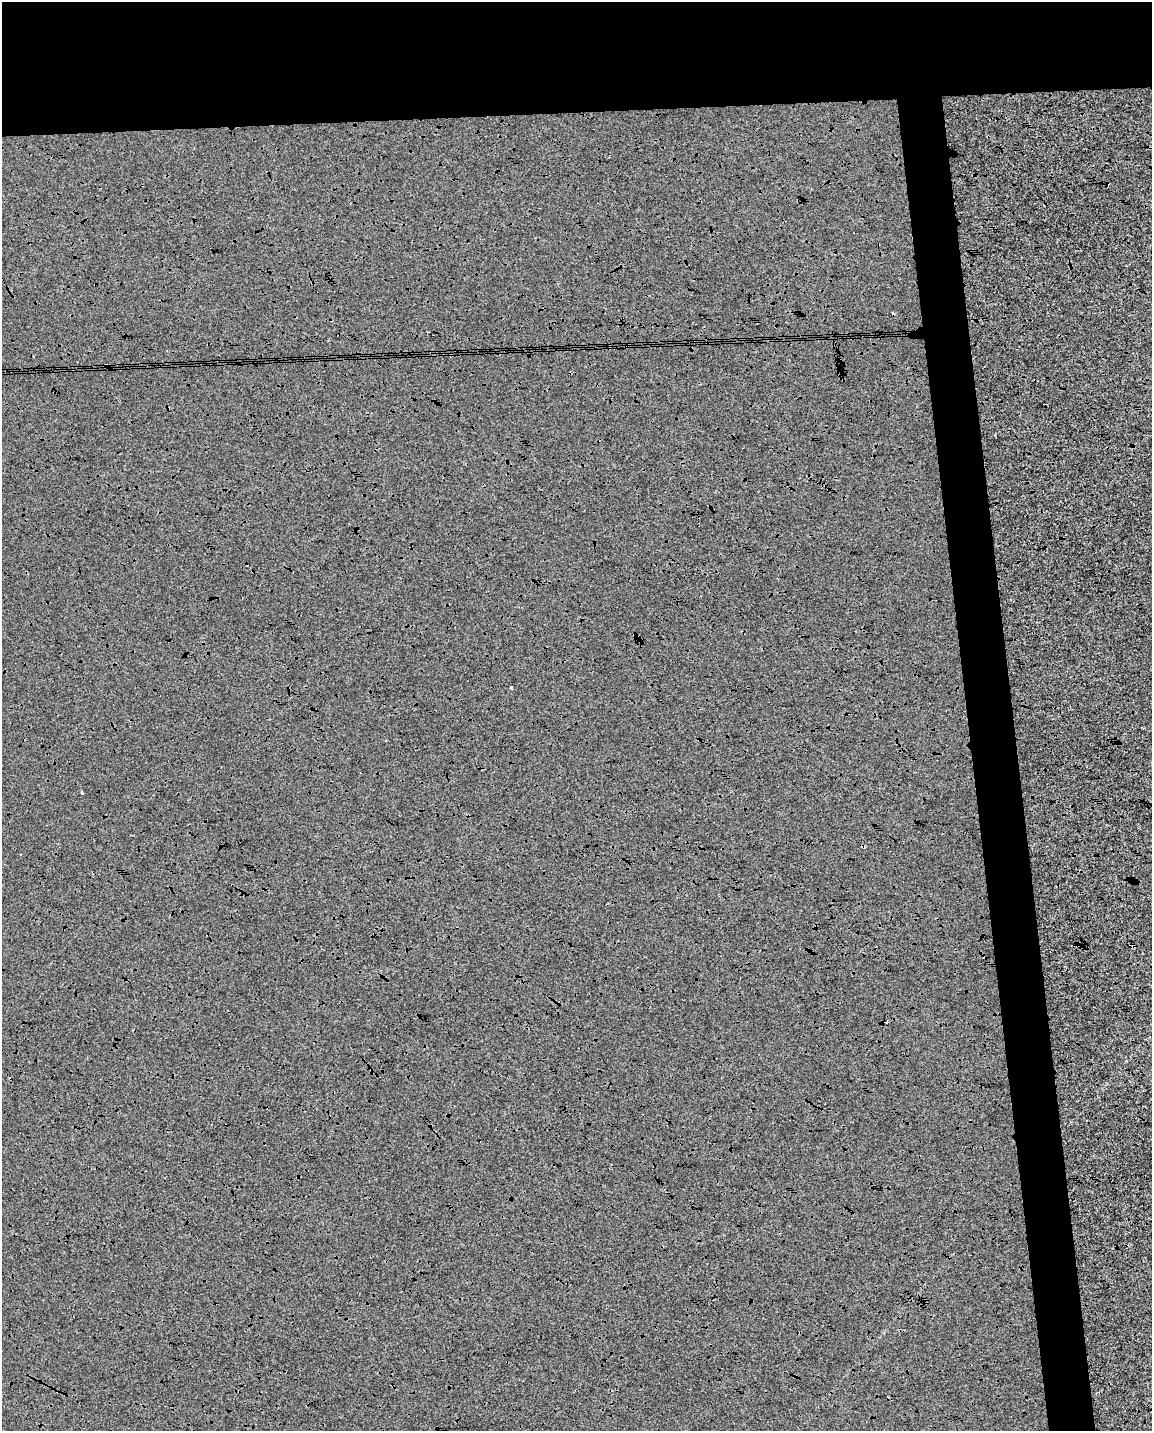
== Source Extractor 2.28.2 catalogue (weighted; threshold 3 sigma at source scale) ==
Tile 2 of 4 x 3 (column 2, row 1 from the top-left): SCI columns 1151-2300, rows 2871-4299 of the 4600 x 4353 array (HDU 1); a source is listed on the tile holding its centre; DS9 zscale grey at full resolution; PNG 1154 x 1433 px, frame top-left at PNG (2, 2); no overlay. Shown black and unused: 13% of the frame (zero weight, under 3 of 4 exposures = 2% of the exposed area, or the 3 px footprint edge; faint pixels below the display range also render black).
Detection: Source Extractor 2.28.2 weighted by HDU 2 'WHT'; one run over the whole footprint, this tile lists its part. Background -6.78e-04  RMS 0.0065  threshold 0.0294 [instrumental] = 3 sigma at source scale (4.5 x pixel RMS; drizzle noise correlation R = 1.50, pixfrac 1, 0.0396/0.0396 arcsec/px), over >= 5 px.
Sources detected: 6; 3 cosmic-ray / hot-pixel residue — not listed; the other 3 listed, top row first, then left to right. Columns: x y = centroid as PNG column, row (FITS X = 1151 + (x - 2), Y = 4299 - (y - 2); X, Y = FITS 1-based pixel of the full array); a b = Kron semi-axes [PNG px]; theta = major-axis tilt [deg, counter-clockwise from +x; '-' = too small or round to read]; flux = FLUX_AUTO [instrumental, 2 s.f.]
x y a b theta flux
511 687 4 2 - 0.62
82 792 3 3 - 0.84
863 847 4 3 - 1.4
Overlapping masked pixels (flux is a lower limit): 1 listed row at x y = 863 847